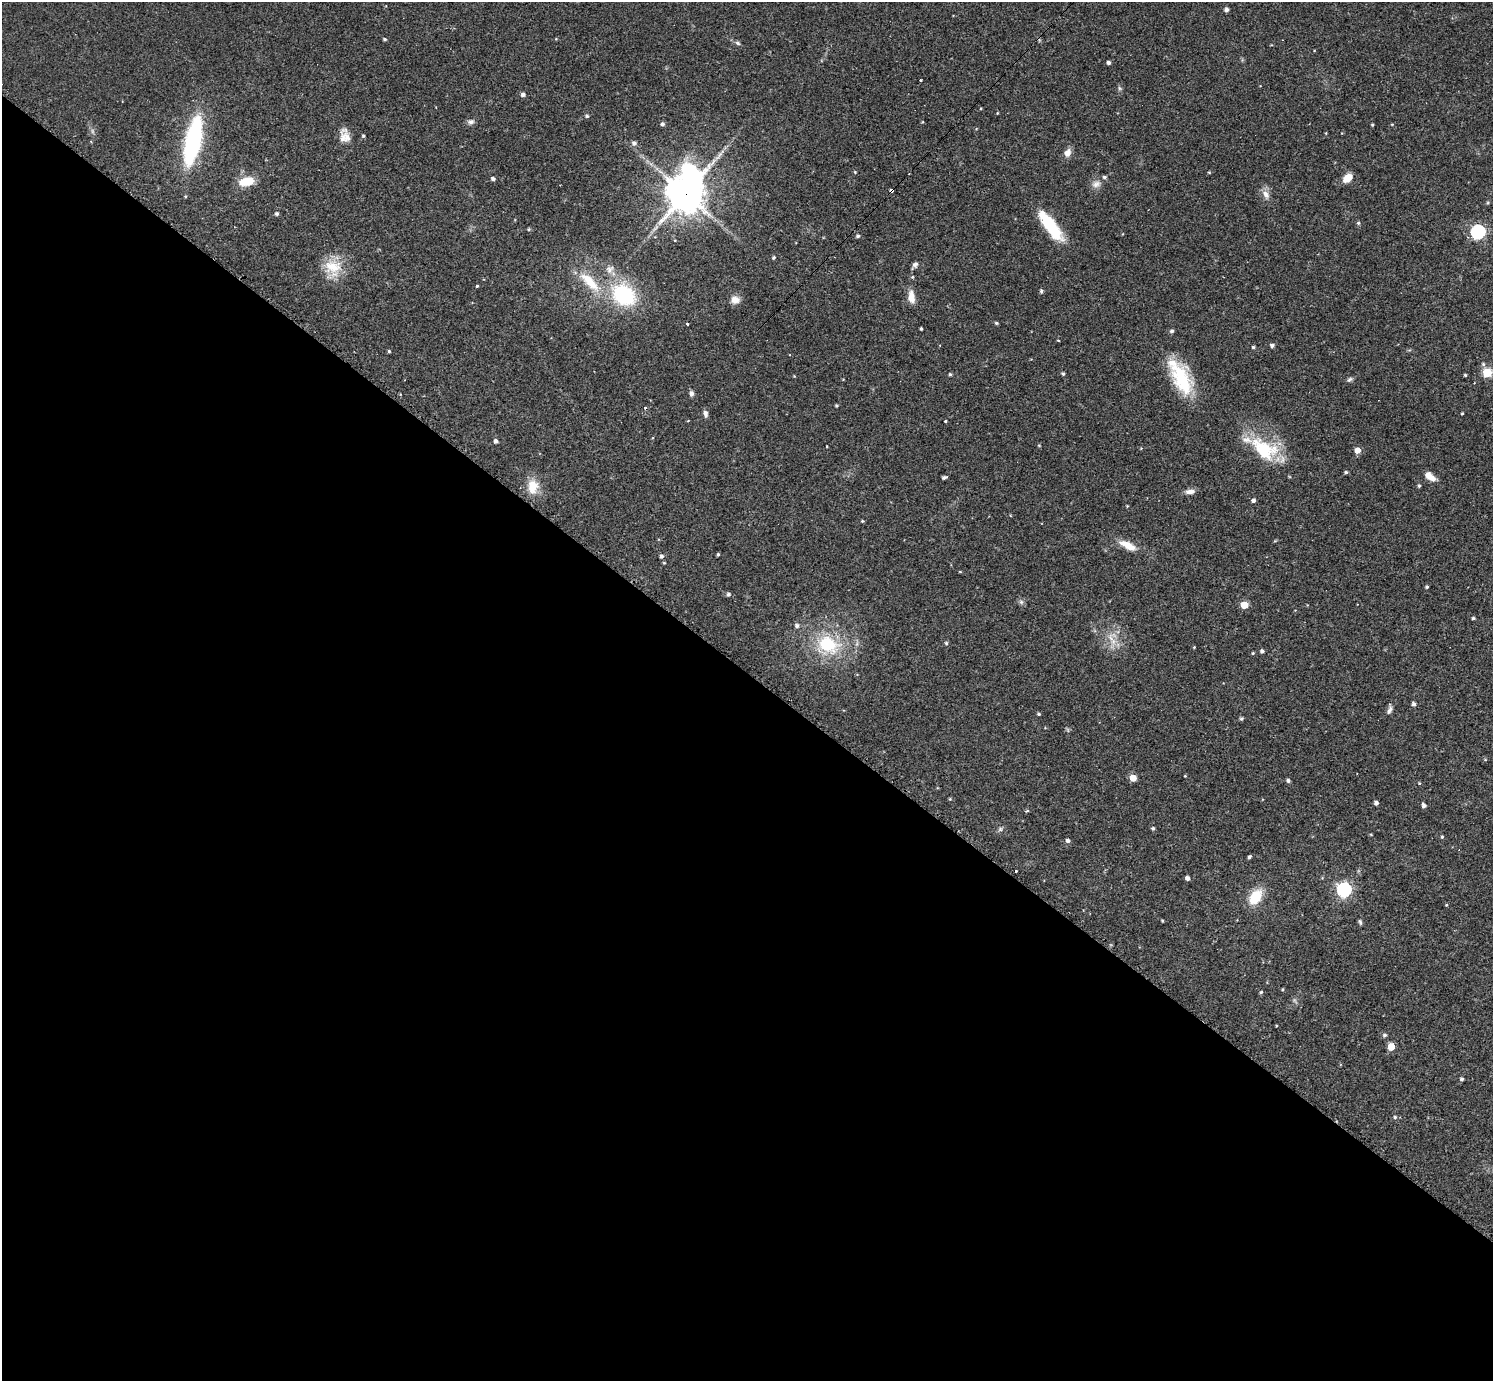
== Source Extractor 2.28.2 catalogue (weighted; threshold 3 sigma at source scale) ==
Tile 14 of 4 x 4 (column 2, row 4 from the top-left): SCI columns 1493-2983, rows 296-1674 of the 5978 x 5982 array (HDU 1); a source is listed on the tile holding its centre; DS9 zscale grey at full resolution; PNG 1495 x 1383 px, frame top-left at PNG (2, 2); no overlay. Shown black and unused: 51% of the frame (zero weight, under 2 of 3 exposures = <1% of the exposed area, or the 3 px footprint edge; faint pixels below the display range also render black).
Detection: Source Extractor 2.28.2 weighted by HDU 2 'WHT'; one run over the whole footprint, this tile lists its part. Background 0.061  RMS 0.0054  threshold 0.0243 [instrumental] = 3 sigma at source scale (4.5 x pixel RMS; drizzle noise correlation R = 1.50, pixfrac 1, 0.05/0.05 arcsec/px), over >= 5 px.
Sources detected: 144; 3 too faint to see at this stretch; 1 inside a brighter object's white glare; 2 cosmic-ray / hot-pixel residue — not listed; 5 inside a brighter listed object's ellipse — not listed separately; the other 133 listed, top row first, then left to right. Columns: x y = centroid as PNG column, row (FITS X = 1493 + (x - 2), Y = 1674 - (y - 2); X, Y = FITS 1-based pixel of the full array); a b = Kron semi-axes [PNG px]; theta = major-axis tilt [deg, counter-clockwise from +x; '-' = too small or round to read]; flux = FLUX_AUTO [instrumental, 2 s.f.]
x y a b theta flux
1226 10 4 4 - 1.8
384 39 4 3 - 0.81
556 39 4 3 - 0.43
738 43 8 5 -28 1.2
1108 62 4 4 - 1.3
921 80 3 3 - 1.6
1120 88 6 5 - 0.95
523 94 5 4 - 1.9
981 108 3 3 - 0.43
997 113 4 2 - 0.4
587 116 5 4 - 0.91
471 122 9 7 15 2
922 122 4 3 - 0.46
662 124 5 4 - 1.4
1392 124 5 3 - 0.45
1372 125 4 3 - 0.59
1326 133 5 3 - 0.44
363 136 4 4 - 0.81
343 138 30 9 -90 4.8
193 140 49 15 78 78
634 143 6 6 - 1.7
1067 153 10 8 59 3.6
855 172 4 4 - 0.55
1209 172 4 4 - 0.51
1348 178 10 7 41 8
493 179 4 4 - 1.5
246 181 15 8 12 13
1096 184 13 9 8 3.5
891 191 4 3 - 21
685 193 18 13 69 1100
1266 194 14 8 -64 3.8
1488 203 5 4 - 0.65
277 214 4 4 - 1.2
1047 223 25 15 -43 19
1358 223 5 4 - 0.81
529 229 5 4 - 0.77
1478 232 6 6 - 110
858 236 5 4 - 1.1
774 257 4 4 - 0.94
915 264 8 7 - 1.6
333 268 27 22 77 16
610 269 12 10 52 3.5
912 277 5 4 - 0.63
590 282 37 13 -45 18
477 286 3 3 - 1
1041 291 5 4 - 1.1
624 295 23 18 -37 50
911 297 17 8 -84 5
735 300 10 9 - 4.5
996 323 4 3 - 0.84
687 324 3 3 - 2.4
921 329 3 3 - 0.74
1172 331 5 4 - 1.4
1058 340 4 2 - 0.4
1272 345 4 4 - 1.7
1253 347 4 3 - 0.83
389 351 4 4 - 0.72
1483 364 5 5 - 1
1487 373 5 5 - 31
950 374 4 3 - 0.78
1063 374 4 4 - 0.9
1465 375 3 3 - 0.66
794 376 3 3 - 0.41
1181 379 39 20 -66 32
1350 379 9 5 30 1.3
691 393 7 5 -80 1.8
836 405 3 3 - 0.73
1462 413 3 3 - 0.54
705 414 8 5 -79 2
688 421 4 2 - 0.36
945 421 3 3 - 4
496 441 4 4 - 1.9
1039 445 4 4 - 0.5
827 446 3 2 - 0.38
1264 449 42 25 -33 32
1357 450 5 5 - 5.8
1346 472 4 4 - 1
1430 476 13 7 -35 5
944 477 5 3 - 1.3
1419 486 4 4 - 0.86
533 487 19 13 -87 10
1190 492 13 6 5 3
1253 500 4 4 - 1.8
1127 506 3 3 - 0.41
862 521 4 3 - 0.63
1128 545 24 9 -27 7.9
718 554 3 3 - 0.78
662 556 5 4 - 1.4
664 563 4 4 - 0.53
960 572 4 3 - 0.41
1427 587 4 3 - 0.81
728 594 5 5 - 1.3
1021 602 6 6 - 1.3
1244 605 5 5 - 13
1473 618 4 3 - 1
797 626 6 5 - 1.6
1113 641 32 7 76 6.7
946 643 5 4 - 0.97
827 645 30 24 -19 35
1194 647 3 3 - 0.44
1262 651 4 4 - 1.2
1253 653 4 4 - 0.55
1414 704 5 5 - 1.6
1389 709 13 6 74 2.1
1038 714 4 3 - 0.8
1241 719 4 4 - 1
1485 759 5 3 - 0.41
1185 776 3 3 - 0.42
1133 778 5 5 - 9.7
1288 780 5 5 - 1.1
1419 783 4 3 - 0.52
950 799 4 3 - 0.48
1376 803 4 4 - 1.8
1424 805 5 4 - 1.7
1027 811 5 3 - 0.58
1153 828 4 3 - 1.1
1000 829 7 5 47 1.1
1371 834 4 3 - 0.43
1442 837 4 3 - 0.73
1068 841 5 4 - 1.7
1249 857 4 3 - 1.1
1187 878 4 4 - 2.2
1344 890 7 6 - 110
1256 897 14 10 57 18
1446 905 4 4 - 0.51
1162 921 3 3 - 0.55
1360 922 7 4 -74 0.93
1283 990 5 3 - 0.52
1261 992 4 4 - 0.73
1385 1035 5 5 - 1.4
1391 1047 5 5 - 11
1462 1079 4 4 - 1.2
1395 1117 6 5 - 0.98
Overlapping masked pixels (flux is a lower limit): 2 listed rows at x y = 891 191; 685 193